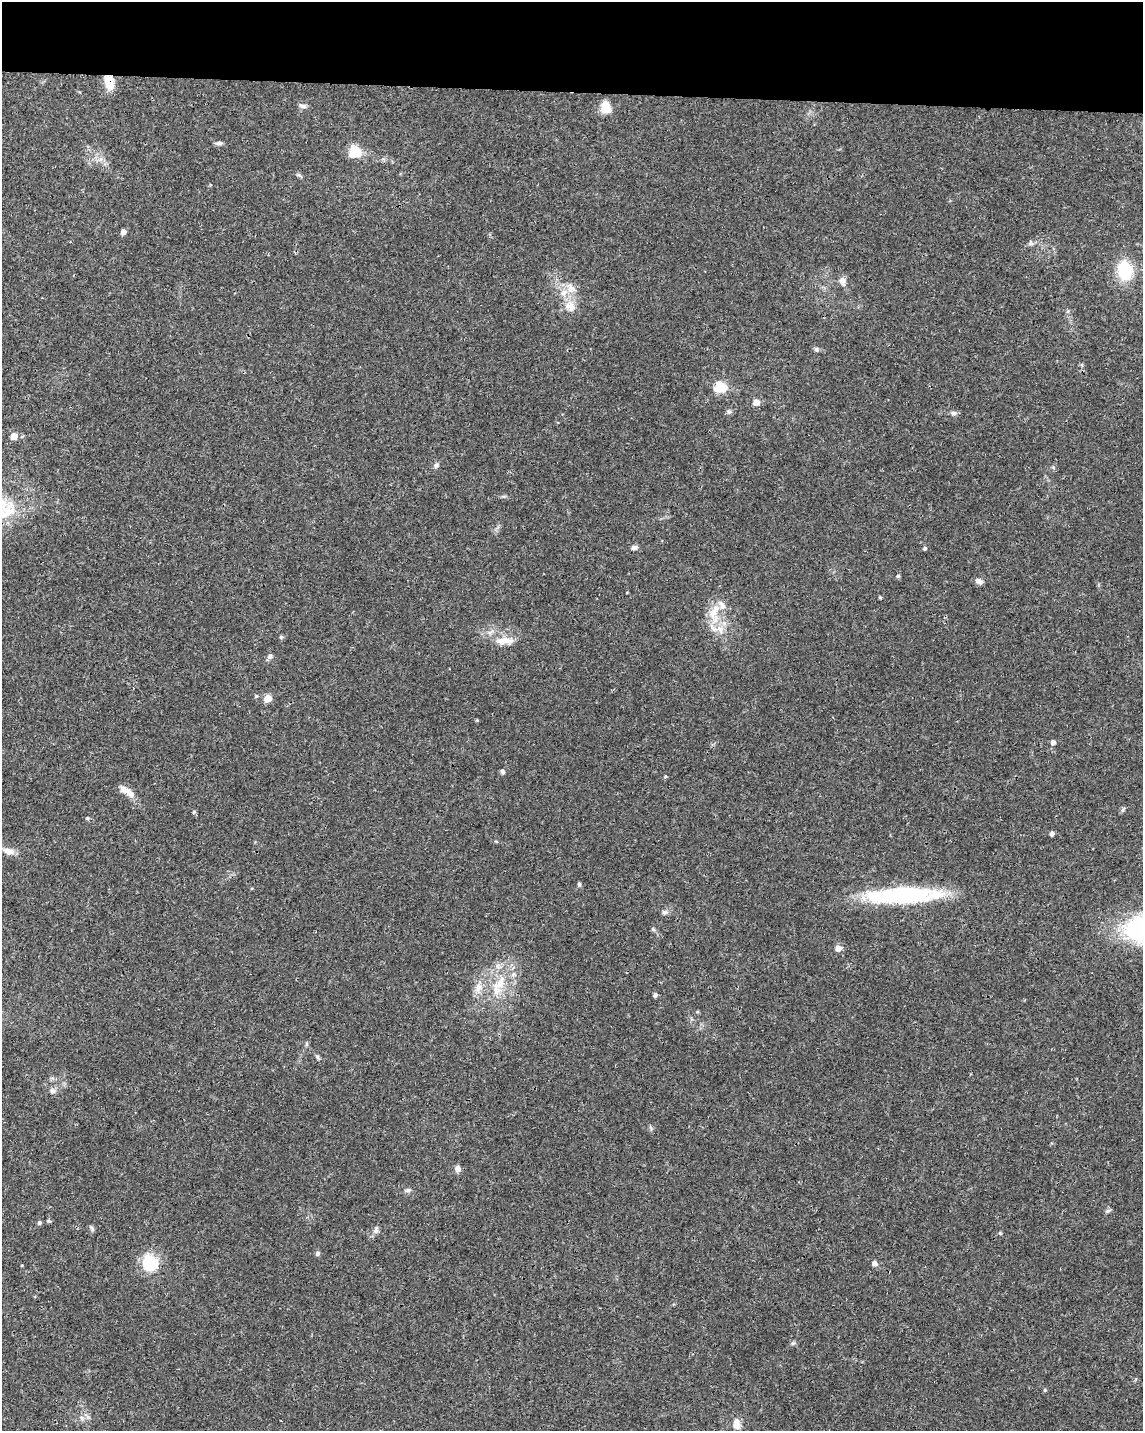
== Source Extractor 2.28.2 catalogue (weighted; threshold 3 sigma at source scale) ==
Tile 3 of 4 x 3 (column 3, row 1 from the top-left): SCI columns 2284-3424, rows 3090-4518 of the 4572 x 4802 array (HDU 1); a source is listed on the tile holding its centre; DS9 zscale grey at full resolution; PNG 1145 x 1433 px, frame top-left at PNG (2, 2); no overlay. Shown black and unused: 6% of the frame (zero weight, under 3 of 4 exposures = <1% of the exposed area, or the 3 px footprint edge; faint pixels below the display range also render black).
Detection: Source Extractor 2.28.2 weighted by HDU 2 'WHT'; one run over the whole footprint, this tile lists its part. Background 0.0366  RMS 0.0033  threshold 0.015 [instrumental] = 3 sigma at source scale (4.5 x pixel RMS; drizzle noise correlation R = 1.50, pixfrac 1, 0.0396/0.0396 arcsec/px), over >= 5 px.
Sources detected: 64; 3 inside a brighter listed object's ellipse — not listed separately; the other 61 listed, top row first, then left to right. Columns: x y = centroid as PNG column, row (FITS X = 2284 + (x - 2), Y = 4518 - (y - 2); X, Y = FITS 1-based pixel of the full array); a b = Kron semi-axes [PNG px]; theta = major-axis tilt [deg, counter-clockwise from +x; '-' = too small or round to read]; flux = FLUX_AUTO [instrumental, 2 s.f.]
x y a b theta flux
109 83 16 10 -76 5.1
303 106 10 5 -5 1.1
605 107 11 8 -84 6.4
219 143 10 5 -1 0.84
355 151 13 12 - 7.1
210 185 5 3 - 0.28
123 232 4 4 - 2
1125 270 17 13 -84 16
842 281 9 7 -80 2.1
571 288 14 11 -28 3.2
570 306 17 13 -45 4.2
816 349 7 6 - 0.69
720 387 6 5 - 26
756 402 5 5 - 3.3
729 412 6 6 - 0.74
953 413 9 6 3 0.94
14 436 5 5 - 5.6
436 465 7 6 - 0.84
634 547 8 5 2 1.3
925 548 5 4 - 0.57
898 576 5 4 - 0.57
979 581 9 6 -15 1.4
880 597 4 3 - 0.44
715 608 12 11 - 3.6
720 629 11 8 -83 2.6
281 637 6 4 44 0.42
504 641 27 9 2 4.4
270 656 7 6 - 0.87
256 696 5 5 - 0.45
268 698 5 5 - 6.4
1053 742 5 5 - 1.4
502 772 5 5 - 0.77
665 776 5 4 - 0.42
130 793 17 9 -49 2.9
194 812 5 4 - 0.57
87 818 5 5 - 0.37
1052 833 4 4 - 1.2
9 851 14 8 -14 3
579 884 6 4 90 0.64
903 895 74 15 2 45
665 912 8 6 3 0.98
653 929 6 5 - 0.52
838 948 5 5 - 2.6
500 984 23 12 72 7.4
479 987 16 9 82 3.3
655 995 5 4 - 0.95
317 1057 7 5 -47 0.56
53 1091 8 8 - 1.1
457 1169 6 6 - 2
408 1190 8 5 11 0.8
1108 1211 8 5 19 0.6
39 1223 5 5 - 0.64
92 1228 8 5 -66 0.62
376 1230 11 6 81 1.1
317 1253 5 5 - 1
150 1263 6 6 - 52
874 1263 5 5 - 1.8
793 1343 6 4 41 0.55
1045 1390 5 4 - 0.38
81 1418 7 6 - 0.99
737 1424 15 9 -86 2.5
Overlapping masked pixels (flux is a lower limit): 1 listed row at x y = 109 83